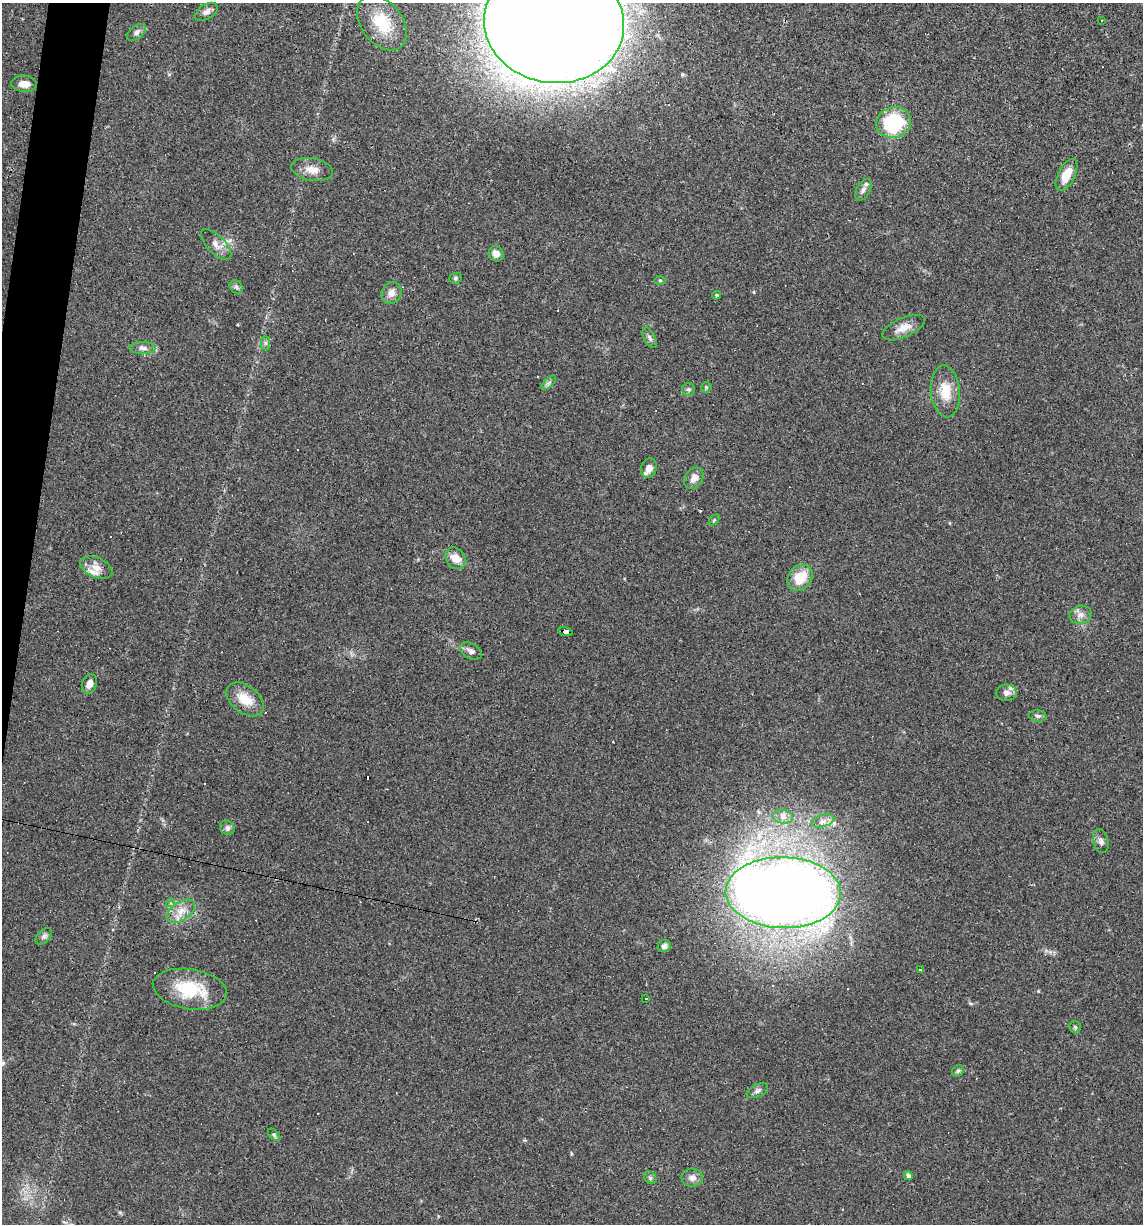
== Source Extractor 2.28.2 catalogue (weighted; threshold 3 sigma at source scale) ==
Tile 11 of 4 x 4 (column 3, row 3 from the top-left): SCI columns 2395-3535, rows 1223-2444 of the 4907 x 4887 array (HDU 1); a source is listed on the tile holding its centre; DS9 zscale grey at full resolution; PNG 1145 x 1226 px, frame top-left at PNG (2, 3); each listed source drawn as its Kron ellipse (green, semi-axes under 4 px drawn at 4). Shown black and unused: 2% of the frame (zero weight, under 3 of 4 exposures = <1% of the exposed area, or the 3 px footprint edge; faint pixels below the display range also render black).
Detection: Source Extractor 2.28.2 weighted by HDU 2 'WHT'; one run over the whole footprint, this tile lists its part. Background 0.0582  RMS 0.0049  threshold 0.022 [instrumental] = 3 sigma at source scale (4.5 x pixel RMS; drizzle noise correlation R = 1.50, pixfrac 1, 0.05/0.05 arcsec/px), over >= 5 px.
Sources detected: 75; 17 cosmic-ray / hot-pixel residue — neither listed nor drawn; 1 inside a brighter listed object's ellipse — not listed separately; the other 57 listed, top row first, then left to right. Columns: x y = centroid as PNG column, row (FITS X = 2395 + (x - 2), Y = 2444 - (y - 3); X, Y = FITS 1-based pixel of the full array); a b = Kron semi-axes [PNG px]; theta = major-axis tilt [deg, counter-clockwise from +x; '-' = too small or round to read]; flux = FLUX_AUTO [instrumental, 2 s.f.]
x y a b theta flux
206 12 12 7 31 2.2
1102 20 2 2 - 0.41
382 23 31 20 -53 18
554 23 70 60 -8 2900
136 32 11 6 38 1.9
24 84 13 8 -5 4
894 123 17 15 19 33
312 169 21 11 -10 5.3
1066 175 17 8 63 8.6
863 190 12 6 61 2
216 245 19 9 -45 3.9
496 254 8 7 - 3.5
455 278 6 5 - 0.84
660 280 6 4 -1 0.52
236 287 7 6 - 1.1
391 293 11 10 - 3.5
716 295 4 4 - 0.58
904 328 23 9 23 5.1
650 338 11 5 -61 1.5
265 343 7 4 -89 1.1
143 348 12 6 -1 2.1
549 383 9 3 45 1.1
706 387 5 5 - 0.62
688 389 6 6 - 1.1
945 391 26 14 -85 10
649 468 10 8 69 3.5
694 478 11 8 55 3.2
714 520 6 4 46 0.66
455 558 12 9 -53 6
96 567 17 9 -24 4.4
800 578 14 11 46 11
1081 615 11 9 11 2.9
566 632 7 4 -16 65
471 651 12 7 -28 2.1
89 684 10 7 70 3.1
1006 693 10 8 0 2.7
245 699 21 13 -39 9.1
1038 716 8 5 -8 1.3
783 817 10 6 -9 2.6
823 821 12 6 14 2.6
227 828 8 6 -45 1.7
1101 841 12 7 -76 2
783 893 58 35 -1 800
170 903 4 3 - 1.6
181 911 16 9 32 5.4
44 936 10 6 45 1.5
664 946 6 6 - 2
920 970 3 3 - 1.3
190 989 37 20 -10 23
646 998 3 2 - 0.44
1075 1027 6 5 - 0.85
958 1071 6 5 - 0.87
757 1091 11 6 26 1.6
274 1135 7 4 -46 0.93
908 1175 5 4 - 1.5
650 1178 7 5 -45 1
692 1178 10 9 - 3
Overlapping masked pixels (flux is a lower limit): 1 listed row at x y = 566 632
Isophote crosses this tile's border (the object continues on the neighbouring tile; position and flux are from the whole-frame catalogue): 1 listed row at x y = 554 23